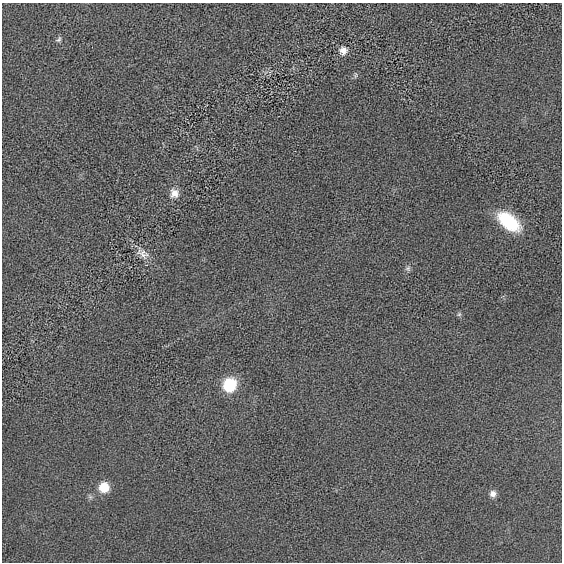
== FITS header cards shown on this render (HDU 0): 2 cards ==
NAXIS1  =                  560 / length of data axis 1
NAXIS2  =                  560 / length of data axis 2

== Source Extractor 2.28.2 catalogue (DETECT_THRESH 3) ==
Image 560 x 560 px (HDU 0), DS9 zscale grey, 1 PNG px = 1 image px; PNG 564 x 564 px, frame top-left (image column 1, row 560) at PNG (2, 3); no overlay
Background -4.15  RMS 130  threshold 391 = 3 sigma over >= 5 px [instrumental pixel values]
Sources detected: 11; all 11 listed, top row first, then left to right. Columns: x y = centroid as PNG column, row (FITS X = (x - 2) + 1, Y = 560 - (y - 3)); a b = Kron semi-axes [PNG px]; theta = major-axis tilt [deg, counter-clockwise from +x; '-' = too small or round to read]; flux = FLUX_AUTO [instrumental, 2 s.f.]
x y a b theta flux
59 39 9 5 50 20000
343 51 10 9 - 58000
355 75 8 4 81 14000
174 193 12 11 - 75000
509 222 26 14 -38 440000
143 253 20 11 -36 87000
408 268 8 7 - 23000
459 314 6 5 - 15000
229 385 11 10 - 440000
104 487 10 10 - 180000
493 494 8 7 - 45000